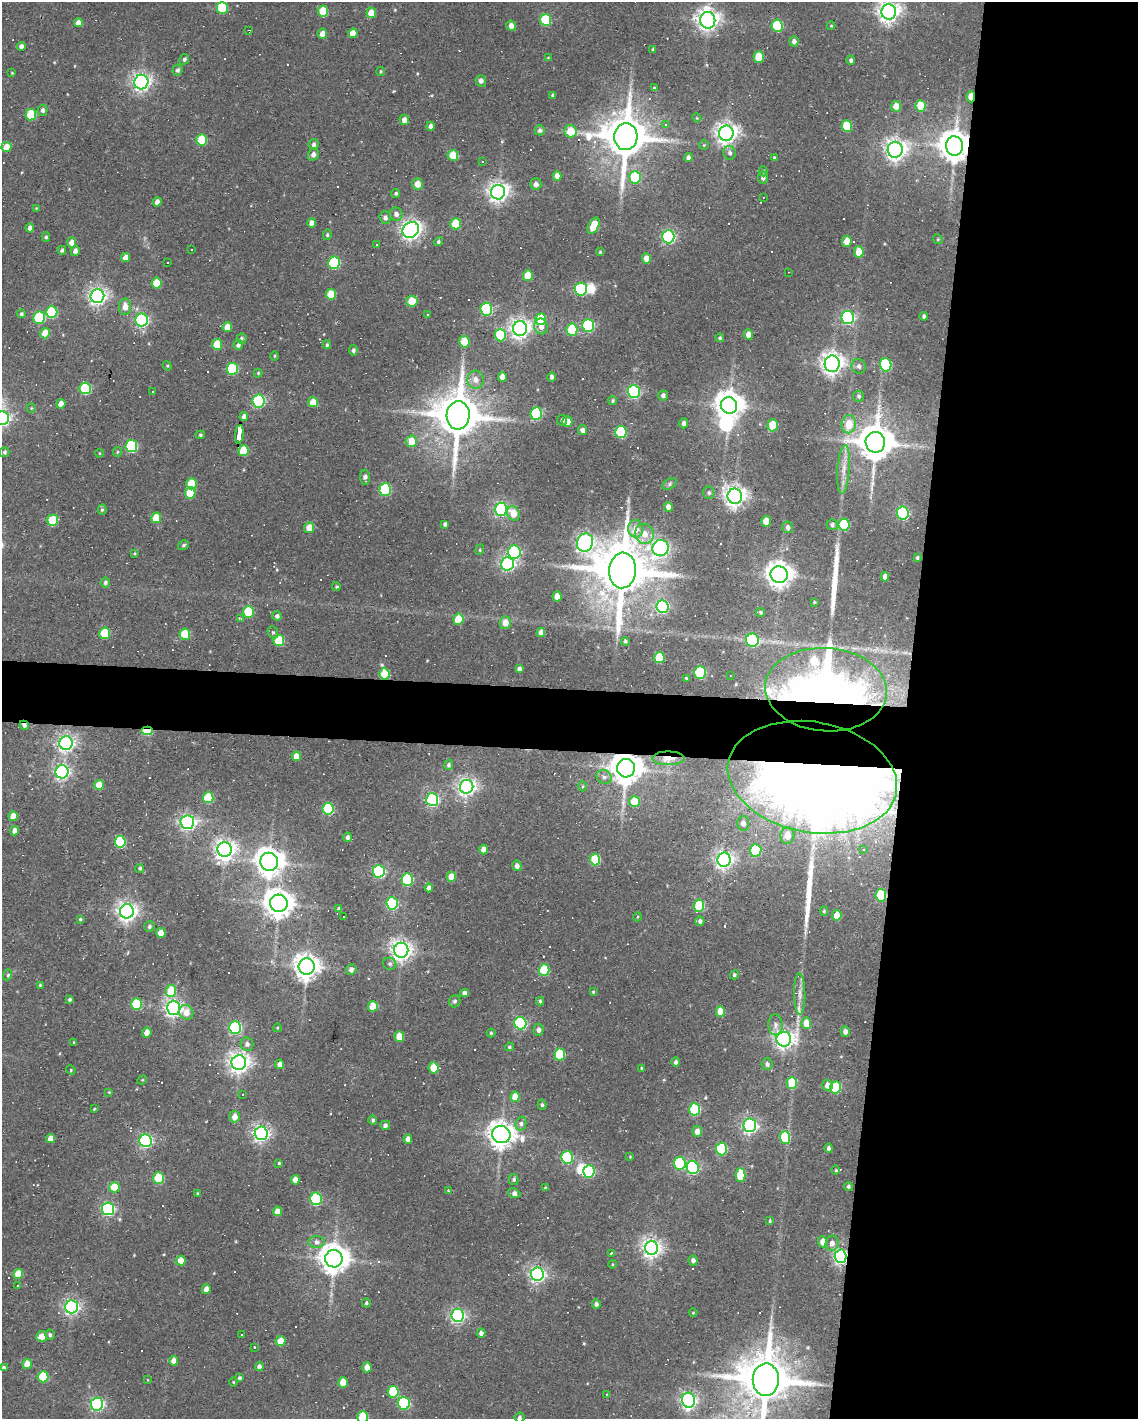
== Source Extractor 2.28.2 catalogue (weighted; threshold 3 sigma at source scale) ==
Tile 8 of 4 x 3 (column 4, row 2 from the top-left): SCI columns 3408-4543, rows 1520-2936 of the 4543 x 4566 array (HDU 1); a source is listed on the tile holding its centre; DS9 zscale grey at full resolution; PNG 1140 x 1421 px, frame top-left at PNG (2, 2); each listed source drawn as its Kron ellipse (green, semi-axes under 4 px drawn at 4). Shown black and unused: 24% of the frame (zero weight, under 2 of 3 exposures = <1% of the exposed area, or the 3 px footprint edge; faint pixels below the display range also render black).
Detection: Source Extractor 2.28.2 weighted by HDU 2 'WHT'; one run over the whole footprint, this tile lists its part. Background 0.08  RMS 0.0068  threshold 0.0304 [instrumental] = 3 sigma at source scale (4.5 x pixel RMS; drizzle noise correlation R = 1.50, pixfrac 1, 0.05/0.05 arcsec/px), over >= 5 px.
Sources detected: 462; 4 inside a brighter object's white glare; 52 cosmic-ray / hot-pixel residue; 2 long thin detections or spike segments (spike, bleed or trail) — neither listed nor drawn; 3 inside a brighter listed object's ellipse — not listed separately; the other 401 listed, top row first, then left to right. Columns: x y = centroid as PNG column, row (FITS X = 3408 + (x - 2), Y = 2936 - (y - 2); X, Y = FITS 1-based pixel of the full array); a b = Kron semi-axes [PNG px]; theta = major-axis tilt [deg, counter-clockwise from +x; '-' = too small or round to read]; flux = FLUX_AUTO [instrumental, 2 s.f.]
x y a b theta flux
222 8 6 5 - 36
323 11 5 5 - 20
889 12 7 7 - 500
371 13 5 5 - 10
546 20 6 5 - 37
708 20 8 7 - 500
78 23 4 4 - 4.3
511 26 5 4 - 4
777 26 6 5 - 42
831 26 4 4 - 0.65
249 30 3 3 - 0.94
353 33 5 4 - 6.8
322 34 5 5 - 5.2
794 41 5 4 - 2.5
22 46 4 4 - 3
653 49 3 3 - 0.98
759 57 6 5 - 20
548 58 4 3 - 0.6
184 59 5 4 - 1.6
851 60 4 4 - 1.7
177 70 5 5 - 1.9
381 71 4 4 - 0.81
12 73 4 3 - 0.57
481 81 6 5 - 2.4
141 82 7 7 - 300
654 88 4 3 - 0.64
553 95 3 3 - 1.2
971 97 5 4 - 12
896 106 5 5 - 7.5
921 106 6 5 - 22
43 110 5 5 - 2.1
31 115 6 5 - 32
697 118 4 3 - 0.65
404 120 5 5 - 4.1
666 124 3 3 - 1.9
430 126 4 4 - 2.2
847 126 6 5 - 28
540 130 5 5 - 2.2
571 131 6 6 - 17
726 133 7 7 - 480
626 137 13 11 86 3200
202 140 5 5 - 30
314 144 5 5 - 1.9
704 145 4 4 - 0.69
954 146 9 8 - 1300
6 147 5 5 - 10
895 150 8 7 - 440
730 153 7 6 - 2.1
313 154 6 5 - 3.4
453 155 5 5 - 18
688 158 4 4 - 2.6
774 158 4 3 - 1.1
482 162 3 2 - 0.44
763 171 5 4 - 1
557 176 5 4 - 4.5
635 177 6 5 - 42
763 178 6 5 - 2.6
417 184 5 5 - 6.6
536 184 6 5 - 3.3
498 192 7 7 - 440
396 193 5 4 - 1.2
763 197 2 2 - 0.38
157 202 4 4 - 3.5
36 208 3 3 - 0.49
396 214 6 6 - 2.8
385 218 6 5 - 2.5
312 223 5 4 - 5.8
456 224 6 5 - 22
594 226 9 5 63 16
30 228 4 4 - 3.4
411 230 9 7 35 410
327 235 5 4 - 0.98
46 237 4 4 - 1.2
668 237 6 6 - 150
938 239 5 4 - 0.87
847 241 5 5 - 9.5
71 242 5 4 - 5.2
439 242 5 4 - 1.5
377 245 3 3 - 1.7
191 249 2 2 - 0.65
62 250 4 4 - 1.5
75 251 5 4 - 3.1
600 252 4 4 - 0.69
859 252 5 5 - 12
125 257 5 4 - 5.3
646 258 5 4 - 5.9
168 262 3 2 - 0.66
334 263 6 6 - 73
789 272 2 2 - 0.46
528 275 5 5 - 14
156 283 5 5 - 15
581 289 6 6 - 75
331 294 5 5 - 17
97 296 7 6 - 330
412 301 6 5 - 14
125 307 8 6 89 6.4
486 309 6 6 - 67
52 312 6 5 - 43
21 314 4 4 - 1.3
427 314 2 2 - 0.57
924 316 4 3 - 1.6
39 318 6 6 - 50
848 318 6 6 - 120
541 319 6 5 - 27
142 320 6 6 - 150
588 325 6 6 - 89
541 326 8 6 -82 4
227 327 5 4 - 8.9
520 329 7 7 - 430
572 330 6 5 - 30
45 333 5 5 - 12
500 335 6 5 - 36
748 335 5 4 - 4.7
242 338 5 5 - 1.2
720 338 4 4 - 1.3
464 342 6 5 - 20
217 344 5 5 - 16
238 345 5 4 - 1.9
327 345 4 3 - 1
353 350 5 4 - 1.9
274 356 5 3 - 0.7
832 364 8 7 - 520
886 365 6 5 - 64
167 366 5 4 - 0.76
859 366 7 7 - 2.6
232 369 6 5 - 48
258 373 4 4 - 0.81
502 377 5 4 - 4.8
552 377 4 4 - 1.7
475 380 9 8 - 4.8
85 388 6 5 - 63
153 391 2 2 - 0.45
634 391 6 6 - 130
663 395 5 5 - 2.1
859 396 5 5 - 1.6
259 401 6 6 - 100
613 401 4 4 - 1.2
313 402 5 5 - 11
61 404 5 4 - 4.9
729 405 8 8 - 960
31 408 4 4 - 0.7
536 413 6 5 - 63
458 415 14 11 84 3500
244 417 4 4 - 2.7
2 418 7 7 - 220
562 420 5 5 - 1.8
567 422 5 5 - 5
684 423 5 4 - 2.4
849 424 9 7 81 12
773 425 6 5 - 17
583 430 5 4 - 2.9
621 432 6 5 - 53
239 434 9 3 84 61
200 435 4 3 - 1.1
411 441 6 5 - 13
875 442 10 9 - 2100
131 446 6 6 - 77
244 451 5 5 - 24
5 452 5 4 - 1.4
117 452 5 4 - 0.87
100 453 4 3 - 0.58
844 469 24 6 86 7
365 477 7 5 -89 2.6
191 484 5 5 - 17
670 484 8 5 28 1.4
385 490 6 5 - 65
190 493 5 5 - 21
709 493 6 5 - 1.4
735 496 7 7 - 510
668 507 5 4 - 4
501 509 6 6 - 180
102 510 5 4 - 1.1
903 513 6 6 - 110
513 514 7 6 - 8.8
156 518 5 5 - 17
53 520 6 5 - 33
766 521 5 5 - 9.8
445 524 4 3 - 1.7
832 525 5 5 - 1.7
844 525 6 5 - 45
788 527 6 5 - 2.8
309 528 5 5 - 9.7
636 529 9 7 -83 7.3
644 534 10 9 - 7.5
585 542 9 8 - 270
184 545 5 4 - 1.2
660 548 8 8 - 190
480 550 5 4 - 0.94
514 552 7 6 - 100
135 553 4 3 - 0.72
917 558 3 3 - 1.1
507 564 6 6 - 170
622 570 18 13 86 5500
779 575 9 8 - 770
885 577 5 4 - 3.7
105 583 5 4 - 1.5
336 586 4 4 - 0.9
557 596 5 4 - 6.7
814 602 4 4 - 0.74
662 607 6 6 - 120
248 612 6 5 - 33
760 612 5 4 - 1.1
277 616 5 5 - 2.1
241 618 3 3 - 5.1
458 619 5 5 - 16
505 623 6 5 - 6.8
273 632 6 5 - 1.3
541 632 4 4 - 4.1
105 633 6 5 - 31
185 634 5 5 - 25
279 640 5 5 - 30
752 640 6 6 - 84
625 641 4 4 - 1.2
659 657 5 5 - 27
519 669 4 4 - 2.6
700 672 6 5 - 54
385 674 5 5 - 27
730 676 3 2 - 0.52
686 678 3 3 - 0.68
826 690 61 41 -4 660
24 725 5 4 - 2.1
147 731 5 3 - 43
66 743 7 6 - 260
296 756 5 4 - 7.8
668 758 16 7 0 12
449 765 5 4 - 1.5
626 768 9 9 - 1300
62 772 6 6 - 200
604 777 8 6 -35 2.6
812 777 85 55 -10 1900
99 785 5 4 - 13
582 786 5 3 - 0.8
467 787 7 6 - 310
208 798 5 5 - 31
432 800 6 6 - 140
634 801 5 5 - 15
328 809 6 5 - 55
13 816 5 4 - 8
187 822 7 6 - 230
743 823 7 6 - 4.4
15 831 4 4 - 4.1
787 836 8 7 - 8.9
347 837 5 4 - 2
120 842 6 5 - 47
484 849 5 4 - 5.9
864 849 2 2 - 0.49
225 850 7 7 - 440
756 850 6 5 - 45
595 859 6 5 - 37
724 860 7 6 - 310
269 862 9 8 - 900
517 866 5 4 - 3.2
140 868 4 4 - 1.1
379 871 6 6 - 110
451 877 5 4 - 11
407 880 6 5 - 62
429 888 4 4 - 4
881 895 6 5 - 48
279 903 9 8 - 900
392 903 6 5 - 92
699 906 6 5 - 34
339 909 4 4 - 1.8
127 911 7 7 - 420
824 911 4 4 - 1
837 915 5 5 - 10
344 917 3 2 - 1
637 917 4 3 - 0.61
80 919 4 3 - 0.88
700 921 5 4 - 1.8
149 926 5 5 - 1.6
161 933 5 4 - 7.6
401 950 7 7 - 460
390 964 6 6 - 1.7
307 967 8 8 - 720
351 969 5 5 - 2.5
544 970 6 5 - 36
8 975 6 3 67 1.1
734 975 5 4 - 1.2
40 985 3 3 - 0.68
171 991 6 5 - 21
593 992 4 4 - 0.71
464 993 4 4 - 3.2
800 994 20 5 -89 5.3
69 999 4 4 - 1.4
455 1001 6 5 - 1.5
540 1001 4 3 - 1.2
136 1004 6 5 - 31
373 1006 5 5 - 15
173 1008 7 6 - 300
720 1011 5 4 - 13
186 1012 7 7 - 7.4
520 1023 6 6 - 98
806 1023 6 5 - 9.7
775 1025 10 7 -88 3.6
235 1027 6 6 - 89
277 1028 4 3 - 0.61
538 1030 6 5 - 2.7
147 1032 5 4 - 6.5
845 1032 5 4 - 2.9
491 1033 4 4 - 0.87
399 1036 5 5 - 15
784 1039 7 7 - 370
74 1042 4 3 - 0.63
247 1044 6 6 - 2.6
509 1047 4 3 - 0.99
560 1054 6 5 - 43
676 1062 4 4 - 2.1
239 1063 7 7 - 450
280 1064 5 4 - 4.3
767 1064 6 5 - 2.1
434 1068 5 5 - 15
642 1068 3 3 - 0.96
71 1070 5 3 - 0.82
142 1080 5 4 - 0.65
792 1083 6 5 - 26
827 1085 5 5 - 5.1
836 1087 6 5 - 45
109 1092 4 4 - 0.55
243 1094 3 2 - 0.76
515 1097 5 4 - 10
542 1105 5 4 - 1.2
94 1109 3 2 - 0.57
695 1109 6 5 - 56
234 1117 6 5 - 6.5
373 1120 5 4 - 1.4
521 1124 7 5 76 2.4
385 1125 5 4 - 2.3
750 1125 7 6 - 200
697 1131 5 5 - 5.4
261 1133 7 6 - 270
501 1134 9 8 - 810
785 1138 6 5 - 36
51 1139 5 4 - 5.6
408 1139 5 4 - 4.7
145 1141 6 6 - 150
829 1148 5 4 - 1.6
721 1149 6 5 - 53
567 1157 6 6 - 75
630 1157 4 3 - 0.66
279 1163 3 3 - 0.69
680 1163 6 6 - 56
693 1168 6 6 - 130
836 1170 4 3 - 0.85
589 1171 6 5 - 79
740 1175 7 5 -89 21
159 1178 6 5 - 34
295 1180 5 4 - 5
514 1180 5 5 - 1.5
848 1186 4 4 - 1.4
114 1187 5 5 - 17
545 1188 4 3 - 0.82
448 1191 4 3 - 0.65
197 1193 4 4 - 0.78
514 1193 6 5 - 2.3
316 1199 6 6 - 62
108 1209 6 6 - 130
277 1211 5 4 - 5.8
770 1221 4 4 - 1.1
317 1242 8 5 -1 2.4
823 1242 5 4 - 6.6
832 1243 7 6 - 3.7
652 1248 7 6 - 410
611 1253 3 3 - 9
841 1256 7 6 - 200
334 1259 9 8 - 1000
181 1261 5 4 - 9.6
693 1261 5 4 - 2.5
612 1264 4 3 - 0.56
18 1274 5 4 - 17
537 1274 7 6 - 240
18 1285 2 2 - 0.44
206 1289 5 4 - 5.1
366 1303 4 4 - 1.2
596 1304 4 4 - 2.2
71 1307 6 6 - 220
693 1313 4 3 - 0.51
458 1315 6 6 - 180
481 1333 4 4 - 2.4
50 1335 5 5 - 1.4
241 1335 3 2 - 0.67
42 1336 5 5 - 6.4
281 1341 5 5 - 9.3
254 1347 3 3 - 0.9
174 1361 5 4 - 5.5
27 1364 5 4 - 9.5
259 1366 5 4 - 2.4
367 1367 5 4 - 6.5
3 1368 4 4 - 1.6
43 1377 5 5 - 32
239 1378 4 4 - 1.3
147 1380 3 2 - 0.5
766 1380 16 13 87 4300
233 1382 4 3 - 0.56
343 1382 5 5 - 11
393 1392 6 5 - 33
607 1394 4 2 - 0.52
688 1400 8 6 -79 240
404 1403 6 6 - 71
97 1404 6 6 - 140
363 1417 6 5 - 32
519 1417 5 5 - 1.6
Overlapping masked pixels (flux is a lower limit): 11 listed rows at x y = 971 97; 954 146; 385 674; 826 690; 24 725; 147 731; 668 758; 626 768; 812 777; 881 895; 841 1256
Isophote crosses this tile's border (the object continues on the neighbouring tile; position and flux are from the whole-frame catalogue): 5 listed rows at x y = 889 12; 2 418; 766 1380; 363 1417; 519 1417